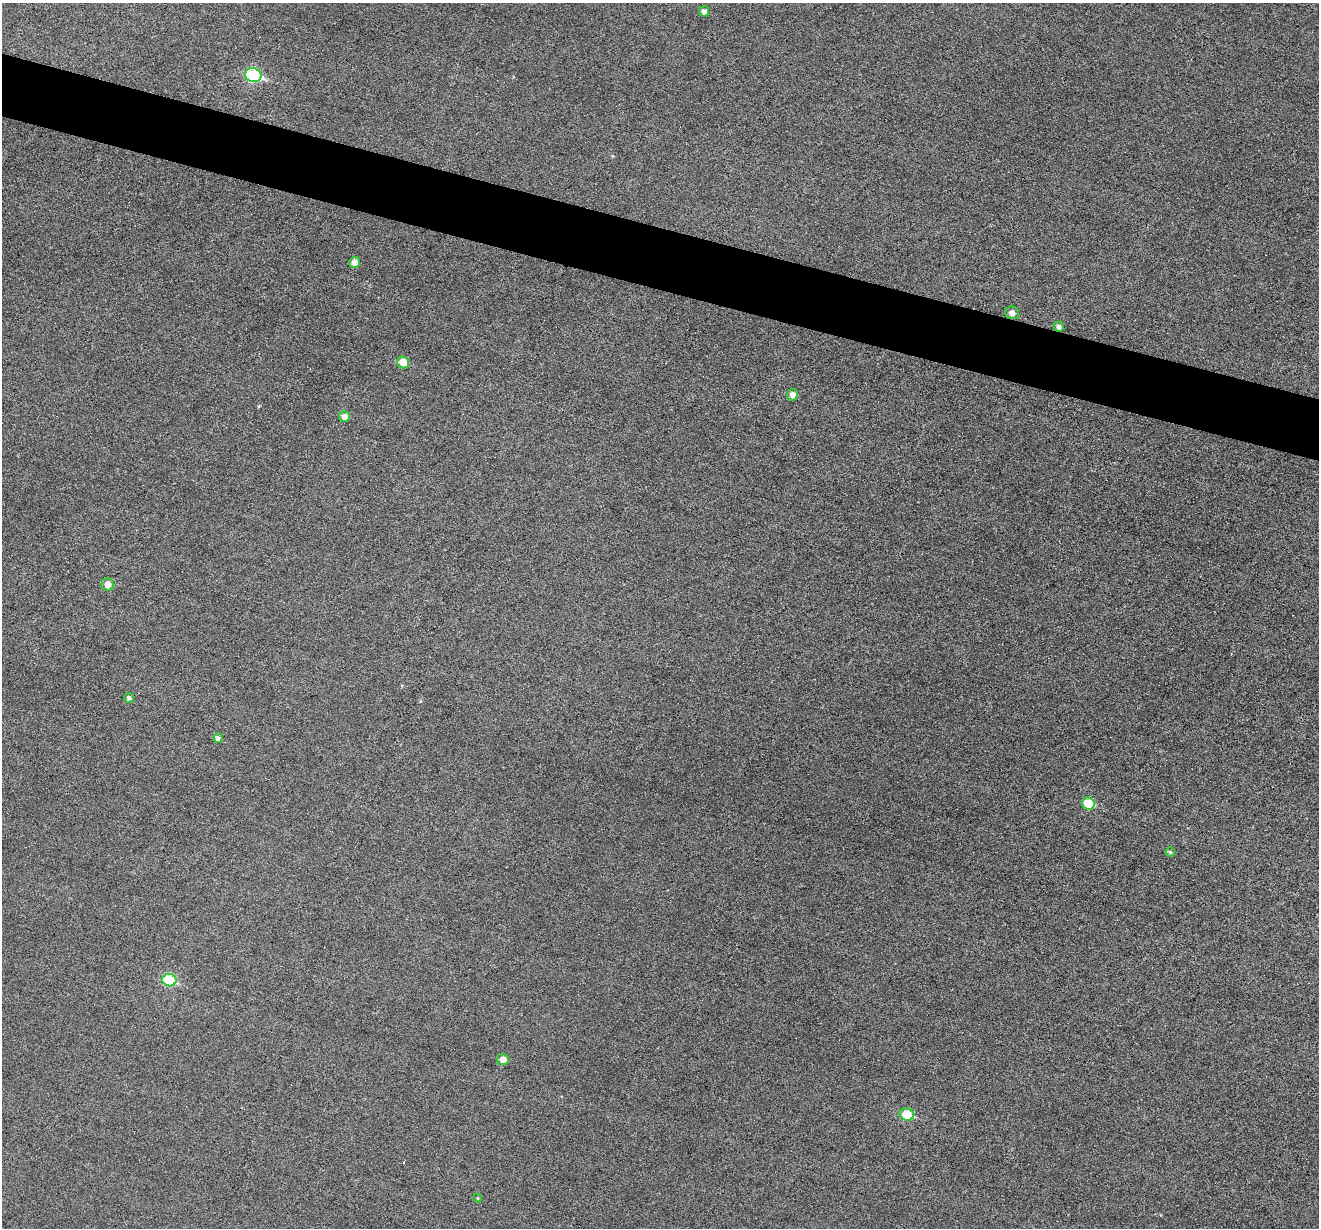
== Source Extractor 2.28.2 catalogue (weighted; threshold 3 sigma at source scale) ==
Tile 11 of 4 x 4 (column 3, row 3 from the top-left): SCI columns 2640-3956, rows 1482-2707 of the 5274 x 5288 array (HDU 1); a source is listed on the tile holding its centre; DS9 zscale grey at full resolution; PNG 1321 x 1230 px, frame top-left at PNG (2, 3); each listed source drawn as its Kron ellipse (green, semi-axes under 4 px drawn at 4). Shown black and unused: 5% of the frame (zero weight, under 3 of 6 exposures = <1% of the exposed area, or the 3 px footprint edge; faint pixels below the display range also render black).
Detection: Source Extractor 2.28.2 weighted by HDU 2 'WHT'; one run over the whole footprint, this tile lists its part. Background 0.0504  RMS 0.0056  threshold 0.0228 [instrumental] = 3 sigma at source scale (4.09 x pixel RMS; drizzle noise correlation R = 1.36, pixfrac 0.8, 0.05/0.05 arcsec/px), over >= 5 px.
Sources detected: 18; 1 cosmic-ray / hot-pixel residue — neither listed nor drawn; the other 17 listed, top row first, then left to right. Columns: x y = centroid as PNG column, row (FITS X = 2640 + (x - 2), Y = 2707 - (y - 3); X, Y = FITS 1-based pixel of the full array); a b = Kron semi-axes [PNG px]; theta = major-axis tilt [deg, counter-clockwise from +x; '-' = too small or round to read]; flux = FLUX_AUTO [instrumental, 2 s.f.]
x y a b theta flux
704 11 5 5 - 2.3
253 75 8 7 - 49
354 262 5 5 - 3.5
1012 313 7 6 - 2.6
1059 327 5 5 - 1.9
403 362 6 6 - 7.4
792 395 6 5 - 3
344 416 5 5 - 2.9
108 584 6 6 - 4.8
129 698 5 5 - 1.4
218 738 4 4 - 1.7
1088 804 6 6 - 14
1170 852 5 5 - 0.84
169 980 7 6 - 29
503 1059 6 5 - 3.2
907 1115 7 6 - 15
477 1198 4 4 - 0.52